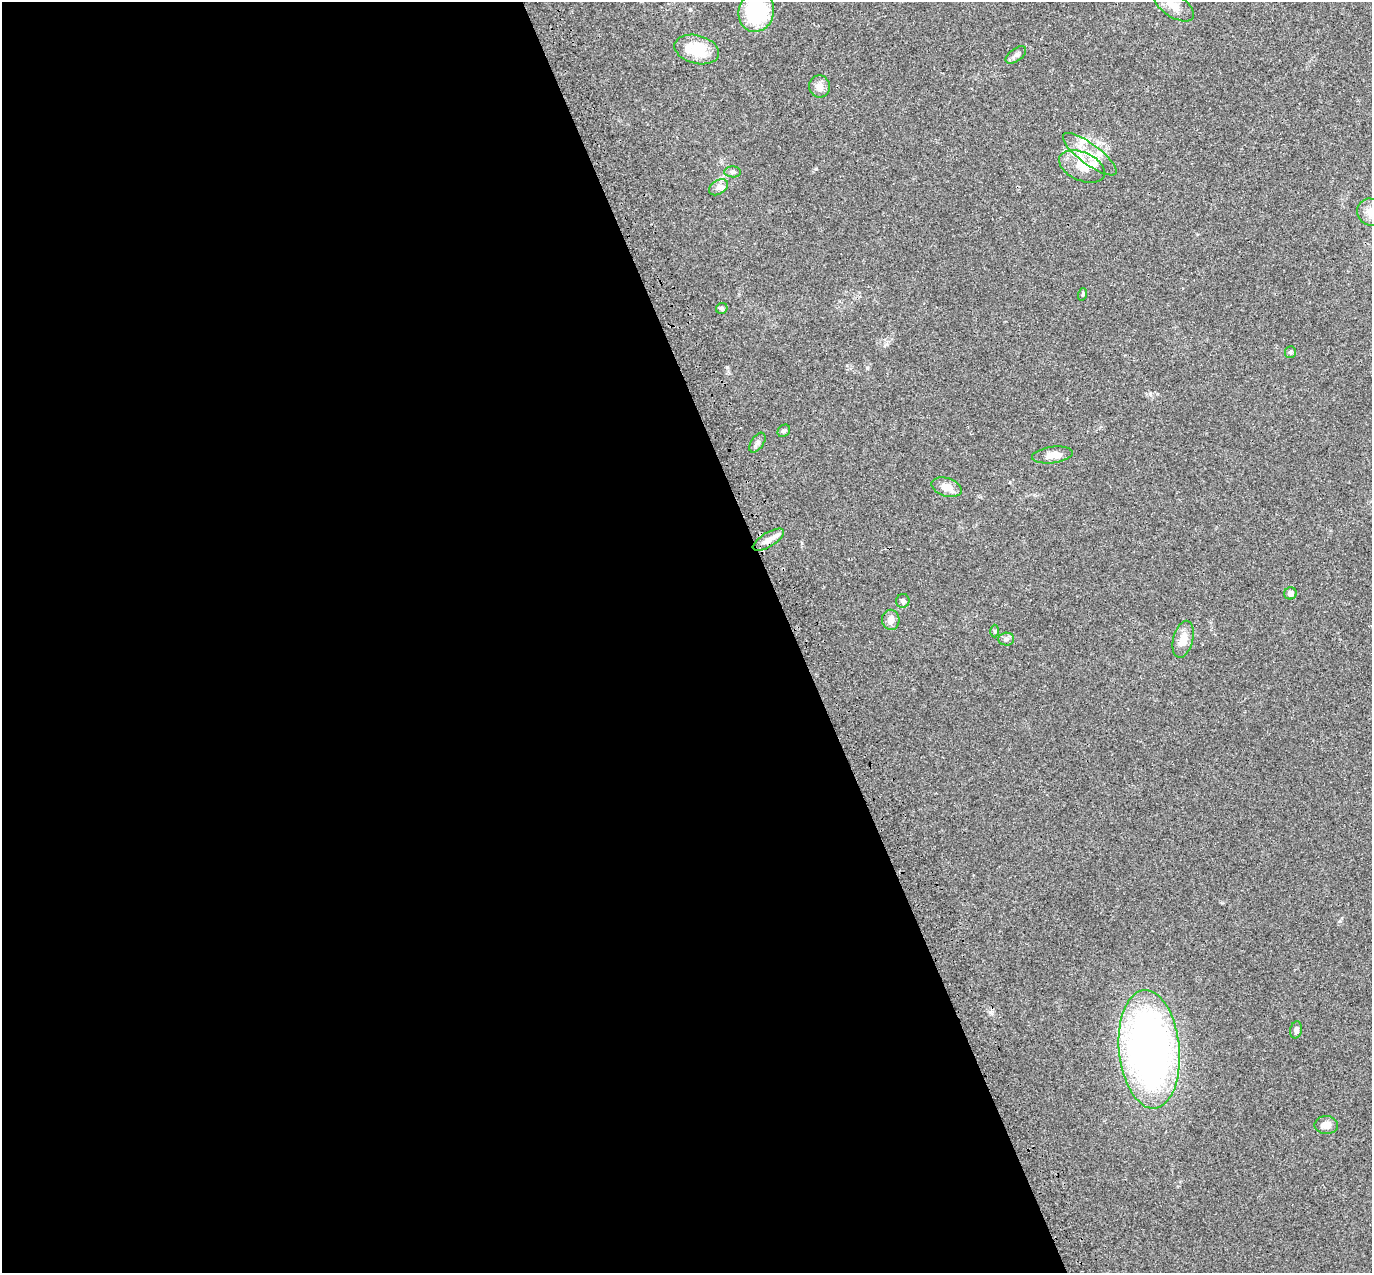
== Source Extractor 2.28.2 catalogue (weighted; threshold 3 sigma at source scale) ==
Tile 9 of 4 x 4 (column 1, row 3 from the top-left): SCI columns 113-1482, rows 1489-2759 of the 5708 x 5573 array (HDU 1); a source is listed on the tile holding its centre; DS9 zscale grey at full resolution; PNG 1374 x 1275 px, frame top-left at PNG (2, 2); each listed source drawn as its Kron ellipse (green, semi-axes under 4 px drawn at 4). Shown black and unused: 58% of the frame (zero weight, under 3 of 4 exposures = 9% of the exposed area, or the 3 px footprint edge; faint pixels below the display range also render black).
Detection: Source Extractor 2.28.2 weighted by HDU 2 'WHT'; one run over the whole footprint, this tile lists its part. Background 0.0407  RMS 0.0036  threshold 0.0164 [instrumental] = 3 sigma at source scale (4.5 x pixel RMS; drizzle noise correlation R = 1.50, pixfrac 1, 0.0396/0.0396 arcsec/px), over >= 5 px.
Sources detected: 32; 5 inside a brighter listed object's ellipse — not listed separately; the other 27 listed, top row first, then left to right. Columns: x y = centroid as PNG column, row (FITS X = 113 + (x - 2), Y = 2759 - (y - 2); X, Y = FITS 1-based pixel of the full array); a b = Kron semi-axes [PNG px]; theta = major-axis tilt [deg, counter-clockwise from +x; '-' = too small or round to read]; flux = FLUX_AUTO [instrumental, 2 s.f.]
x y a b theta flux
1174 6 23 11 -33 4.1
756 12 20 17 73 30
697 50 23 14 -14 11
1016 55 12 6 37 1.3
819 86 11 10 - 2.4
1090 154 32 10 -37 7.2
1082 166 24 14 -24 6.3
733 172 8 5 -2 0.86
718 187 10 7 32 1.5
1371 212 14 13 - 3.9
1083 294 6 4 72 0.45
722 308 6 5 - 0.62
1290 352 6 5 - 0.65
784 431 7 5 44 0.62
757 443 11 6 55 1.2
1052 455 20 8 7 3.8
947 487 15 9 -17 4.1
768 540 18 7 31 2.6
1290 593 6 6 - 1.7
903 601 7 6 - 0.89
891 620 10 8 -86 2.4
995 631 6 4 -89 0.45
1006 639 8 6 5 0.99
1183 639 19 10 75 4.4
1296 1030 8 6 77 1.2
1149 1049 59 30 -85 170
1326 1125 12 9 -1 2.8
Isophote crosses this tile's border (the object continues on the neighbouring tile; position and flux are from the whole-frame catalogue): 2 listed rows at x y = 756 12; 1371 212
Unlisted compact peaks at least as high as the median listed source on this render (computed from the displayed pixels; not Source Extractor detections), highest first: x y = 816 169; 727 367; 1340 921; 867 368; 1150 394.